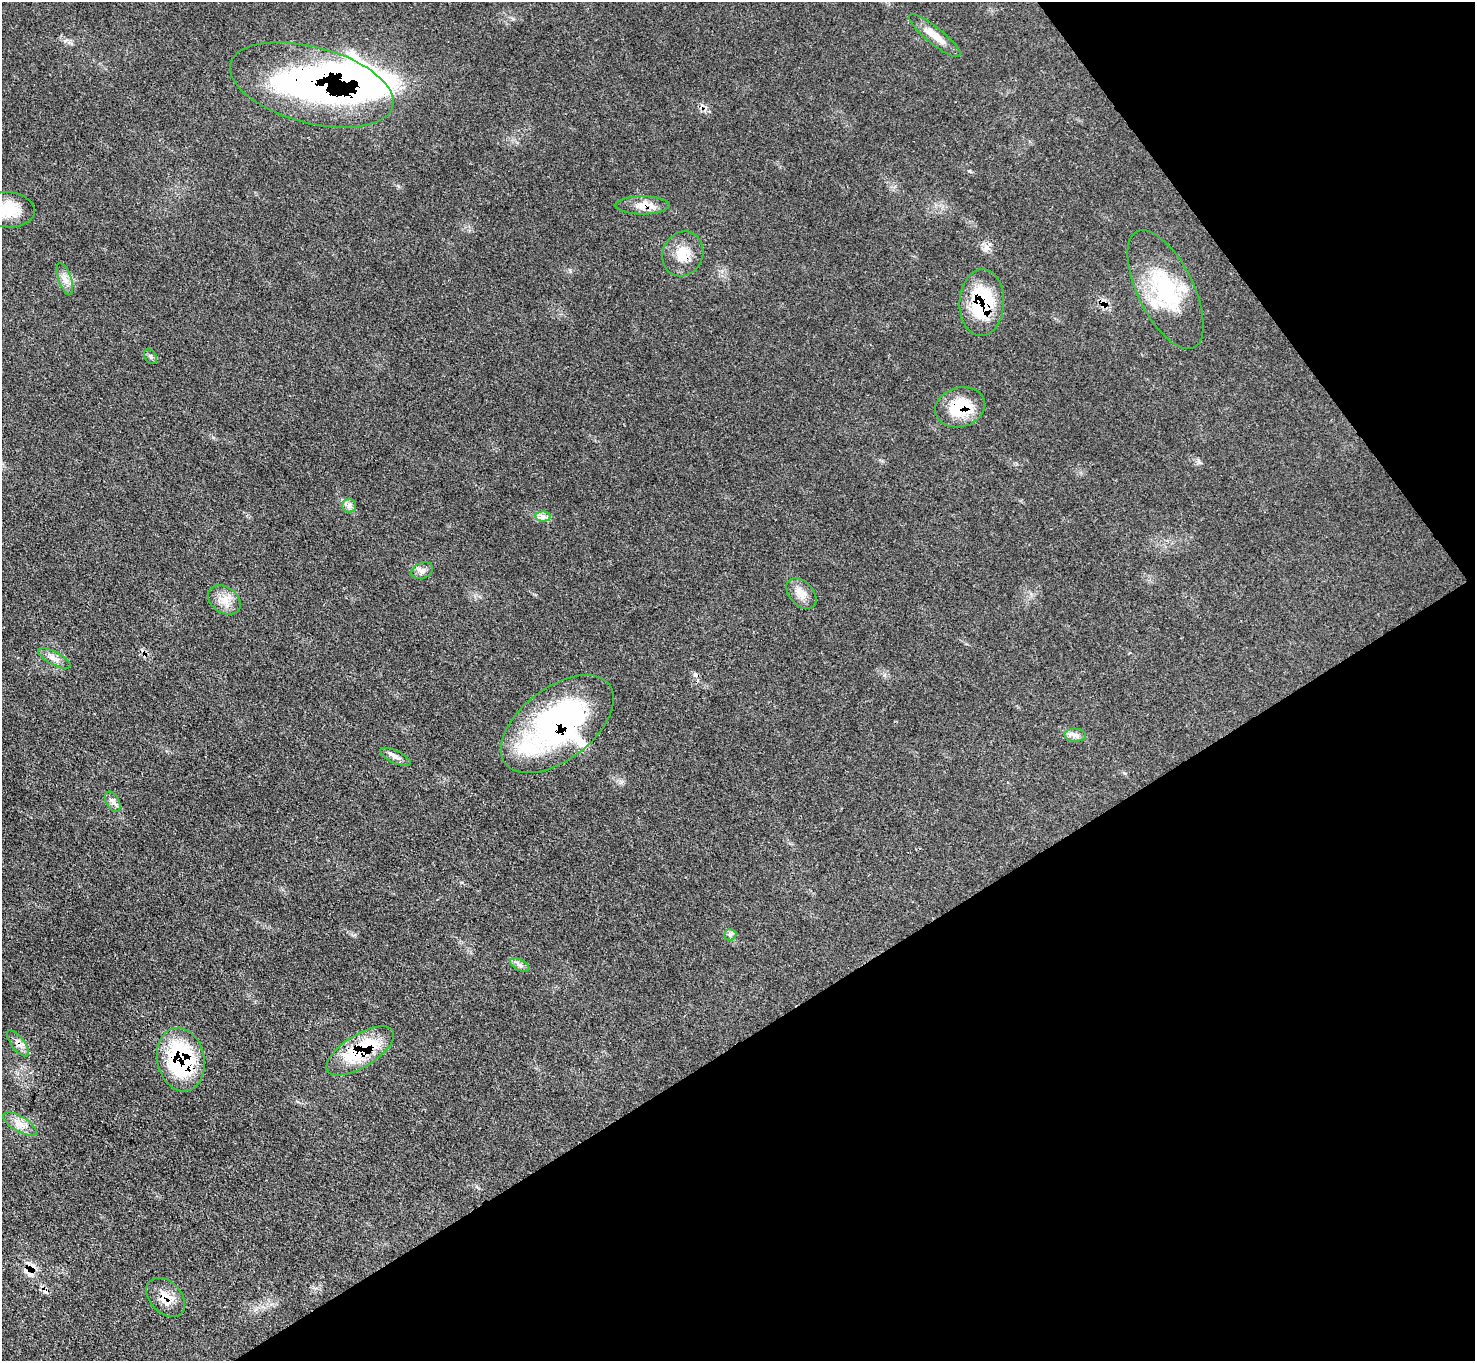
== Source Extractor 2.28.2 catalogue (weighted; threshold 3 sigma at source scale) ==
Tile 12 of 4 x 4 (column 4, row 3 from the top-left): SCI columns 4421-5893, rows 1657-3015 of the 5895 x 5889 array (HDU 1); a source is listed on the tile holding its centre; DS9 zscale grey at full resolution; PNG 1477 x 1363 px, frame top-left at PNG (2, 2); each listed source drawn as its Kron ellipse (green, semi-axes under 4 px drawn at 4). Shown black and unused: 31% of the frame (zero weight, under 3 of 4 exposures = <1% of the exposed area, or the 3 px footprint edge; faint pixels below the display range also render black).
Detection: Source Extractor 2.28.2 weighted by HDU 2 'WHT'; one run over the whole footprint, this tile lists its part. Background 0.0784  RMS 0.004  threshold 0.0178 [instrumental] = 3 sigma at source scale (4.5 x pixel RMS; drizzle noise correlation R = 1.50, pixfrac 1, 0.05/0.05 arcsec/px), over >= 5 px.
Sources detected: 31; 1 inside a brighter object's white glare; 3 cosmic-ray / hot-pixel residue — neither listed nor drawn; the other 27 listed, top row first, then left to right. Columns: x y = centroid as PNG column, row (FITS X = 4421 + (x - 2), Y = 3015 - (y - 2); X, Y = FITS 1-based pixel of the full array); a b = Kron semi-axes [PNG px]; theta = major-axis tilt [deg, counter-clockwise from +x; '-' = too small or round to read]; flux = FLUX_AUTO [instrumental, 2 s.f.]
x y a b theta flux
935 36 32 8 -39 5.6
312 85 84 38 -15 160
642 205 27 9 0 5.3
8 210 27 17 -4 12
683 254 23 20 65 8.6
65 279 16 6 -71 2.8
1165 290 65 28 -64 35
982 302 33 22 87 30
151 356 8 5 -54 0.95
960 407 25 20 15 17
349 506 7 6 - 1.4
543 516 8 5 -1 1.4
422 571 11 8 20 2.1
801 593 18 11 -47 4.1
224 600 18 13 -34 5
54 658 18 6 -28 2.6
557 724 65 36 37 110
1075 735 10 6 -2 1.8
396 757 17 6 -25 2
113 802 11 6 -61 1.7
730 935 6 5 - 1.1
520 965 10 5 -27 1.5
18 1043 15 6 -53 2.5
360 1051 38 16 32 29
181 1059 32 23 -79 48
20 1124 19 7 -30 3.9
166 1297 23 15 -46 6.8
Overlapping masked pixels (flux is a lower limit): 10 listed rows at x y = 312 85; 642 205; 683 254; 982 302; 960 407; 557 724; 18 1043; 360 1051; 181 1059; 166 1297
Isophote crosses this tile's border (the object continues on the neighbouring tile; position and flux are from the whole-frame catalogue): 1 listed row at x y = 8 210
Unlisted compact peaks at least as high as the median listed source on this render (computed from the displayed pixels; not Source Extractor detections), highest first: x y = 65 41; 969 171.